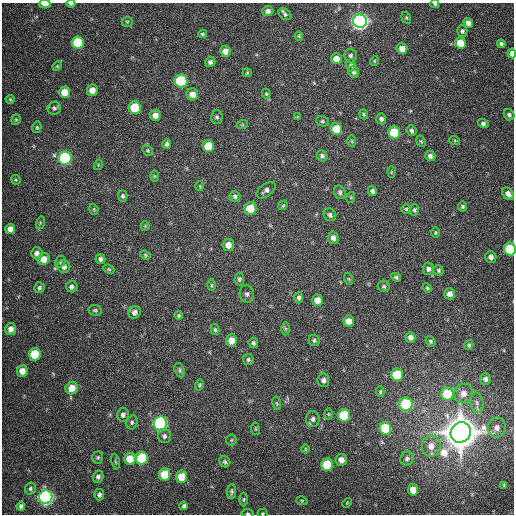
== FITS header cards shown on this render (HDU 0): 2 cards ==
NAXIS1  =                  512
NAXIS2  =                  512

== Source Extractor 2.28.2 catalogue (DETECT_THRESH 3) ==
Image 512 x 512 px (HDU 0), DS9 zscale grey, 1 PNG px = 1 image px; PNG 516 x 516 px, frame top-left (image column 1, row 512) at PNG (2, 3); each listed source drawn as its Kron ellipse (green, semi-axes under 4 px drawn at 4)
Background 364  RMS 8.7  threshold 26.1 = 3 sigma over >= 5 px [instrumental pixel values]
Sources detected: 171; all 171 listed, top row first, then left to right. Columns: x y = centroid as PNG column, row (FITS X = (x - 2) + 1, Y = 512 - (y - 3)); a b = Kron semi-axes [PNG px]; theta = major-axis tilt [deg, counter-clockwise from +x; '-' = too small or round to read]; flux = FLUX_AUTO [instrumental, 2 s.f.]
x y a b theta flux
45 4 5 3 - 6.0e+03
71 4 4 3 - 1.2e+03
435 4 4 3 - 6.7e+02
268 11 6 5 - 2.1e+03
285 14 7 5 -38 1.2e+03
406 18 6 4 -70 7.9e+02
360 21 7 6 - 2.8e+05
127 22 5 5 - 7.5e+02
468 23 5 4 - 2.9e+03
462 31 6 5 - 1.4e+03
203 34 4 3 - 9.1e+02
299 36 4 3 - 5.9e+02
78 42 6 6 - 2.9e+04
460 43 6 5 - 1.0e+04
501 44 4 4 - 1.4e+03
402 49 5 5 - 5.2e+03
225 51 5 5 - 4.4e+03
512 53 5 4 - 4.1e+03
350 56 7 6 - 1.6e+03
336 59 5 5 - 5.4e+03
374 61 5 3 - 4.9e+02
210 62 5 5 - 1.9e+03
351 65 6 5 - 1.2e+03
57 66 5 4 - 5.8e+02
354 72 6 5 - 1.4e+03
247 73 4 4 - 5.9e+02
181 81 6 6 - 5.3e+04
92 90 6 5 - 5.0e+03
65 92 5 5 - 8.9e+03
192 94 6 6 - 4.3e+03
266 94 5 4 - 6.6e+02
10 99 4 4 - 6.6e+02
54 108 7 6 - 1.6e+03
135 108 6 6 - 2.1e+04
364 114 5 4 - 6.9e+02
155 115 5 5 - 3.8e+03
509 115 6 5 - 1.5e+03
217 117 7 6 - 1.2e+03
297 117 4 4 - 4.4e+02
381 119 5 5 - 1.6e+03
16 120 5 4 - 7.2e+02
322 121 6 5 - 1.0e+03
483 123 5 4 - 1.4e+03
242 125 6 3 18 6.4e+02
37 127 6 4 77 7.6e+02
336 129 6 5 - 1.5e+04
411 131 5 5 - 1.5e+03
394 132 6 6 - 2.6e+04
352 141 6 4 -88 6.9e+02
421 141 6 4 -66 7.5e+02
455 141 5 3 - 5.7e+02
167 144 4 4 - 1.3e+03
208 146 6 6 - 1.2e+04
148 150 6 4 -47 7.9e+02
322 156 6 5 - 1.3e+03
430 156 5 5 - 2.2e+03
65 158 6 6 - 7.6e+04
98 165 5 3 - 5.0e+02
391 172 5 3 - 5.5e+02
154 176 6 4 -89 6.3e+02
16 180 5 4 - 5.6e+02
200 186 5 3 - 5.2e+02
266 190 11 6 36 2.0e+03
372 191 5 4 - 1.5e+03
340 192 7 5 -75 1.4e+03
508 194 7 5 -51 3.5e+03
123 196 5 5 - 1.2e+03
235 196 5 5 - 1.3e+03
351 197 5 3 - 6.1e+02
283 205 5 3 - 6.2e+02
462 206 5 4 - 1.0e+03
250 208 6 6 - 1.2e+04
94 209 5 4 - 7.5e+02
406 209 5 5 - 8.3e+02
414 210 6 4 78 9.1e+02
330 215 7 6 - 1.6e+03
40 223 6 4 73 7.6e+02
145 226 4 4 - 5.2e+02
10 229 5 5 - 3.4e+03
435 233 5 4 - 7.0e+02
333 238 6 5 - 2.8e+03
228 245 6 6 - 5.0e+03
510 249 6 5 - 2.2e+04
37 253 6 5 - 3.0e+03
145 255 5 4 - 6.8e+02
491 257 6 5 - 2.7e+03
44 259 6 5 - 6.0e+03
100 259 5 5 - 1.9e+03
60 262 6 5 - 1.0e+03
64 266 6 6 - 2.6e+03
109 269 6 4 -23 7.7e+02
428 269 6 5 - 2.0e+03
438 270 5 4 - 8.7e+02
396 277 5 4 - 1.1e+03
239 279 6 5 - 1.1e+03
349 279 6 4 -70 7.1e+02
211 285 6 4 -90 7.1e+02
384 286 6 5 - 1.1e+03
72 287 6 6 - 1.7e+03
39 288 5 5 - 1.1e+03
427 288 5 4 - 7.1e+02
247 294 8 7 - 2.0e+03
450 294 5 5 - 3.3e+03
299 298 6 4 -89 1.5e+03
317 300 5 5 - 5.5e+03
95 310 7 5 -9 1.0e+03
135 312 6 6 - 3.0e+03
179 316 4 4 - 8.2e+02
349 321 5 5 - 7.0e+03
11 329 6 5 - 4.2e+03
286 329 6 4 -90 8.4e+02
215 330 6 4 -75 8.2e+02
410 337 5 5 - 2.6e+03
232 340 6 5 - 6.2e+03
314 340 6 5 - 1.2e+03
431 341 6 4 -54 9.5e+02
253 343 5 4 - 1.2e+03
469 345 5 4 - 9.6e+02
35 354 6 5 - 1.8e+04
248 359 5 5 - 1.1e+03
180 370 7 5 -69 1.1e+03
22 371 6 5 - 5.0e+03
397 375 6 6 - 2.2e+04
485 379 5 5 - 2.0e+03
323 380 7 6 - 2.0e+03
199 385 6 4 75 7.7e+02
72 388 6 6 - 7.1e+03
380 392 5 4 - 7.5e+02
463 393 10 9 - 4.7e+03
447 394 6 6 - 2.1e+04
277 403 7 3 -80 6.4e+02
477 403 10 6 -79 2.2e+03
406 404 7 6 - 3.5e+04
328 414 6 4 -89 6.5e+02
123 415 6 6 - 2.0e+03
344 415 6 6 - 2.8e+04
313 419 8 6 89 2.0e+03
132 422 7 5 77 1.4e+03
160 423 7 6 - 1.2e+05
385 428 6 6 - 2.4e+04
497 428 10 9 - 4.0e+03
255 429 6 3 -82 5.5e+02
461 432 11 9 51 2.1e+06
164 436 7 6 - 1.7e+03
231 440 6 5 - 7.7e+02
431 446 10 9 - 5.6e+03
305 449 4 3 - 4.5e+02
98 458 6 5 - 1.0e+03
142 458 6 6 - 3.2e+04
130 459 6 6 - 9.1e+03
407 459 7 6 - 1.6e+03
341 460 6 5 - 4.0e+03
115 462 8 4 -80 7.4e+02
225 462 6 5 - 1.1e+03
327 465 6 6 - 1.8e+04
164 474 6 5 - 1.6e+04
98 477 6 5 - 1.7e+03
182 477 6 5 - 1.1e+04
504 485 4 3 - 6.1e+02
30 489 6 5 - 1.1e+03
413 490 6 5 - 5.4e+03
231 492 7 4 85 1.1e+03
99 495 6 5 - 1.7e+03
46 497 7 6 - 2.0e+05
244 499 7 3 89 7.7e+02
302 501 6 4 -16 6.3e+02
347 503 5 4 - 6.2e+02
21 506 4 3 - 1.4e+03
184 506 4 3 - 1.1e+03
248 513 6 4 -7 8.8e+02
263 513 5 4 - 6.4e+02
At the frame edge (FLAGS 8, measured only in part): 7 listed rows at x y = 45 4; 71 4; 435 4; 512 53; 510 249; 248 513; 263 513